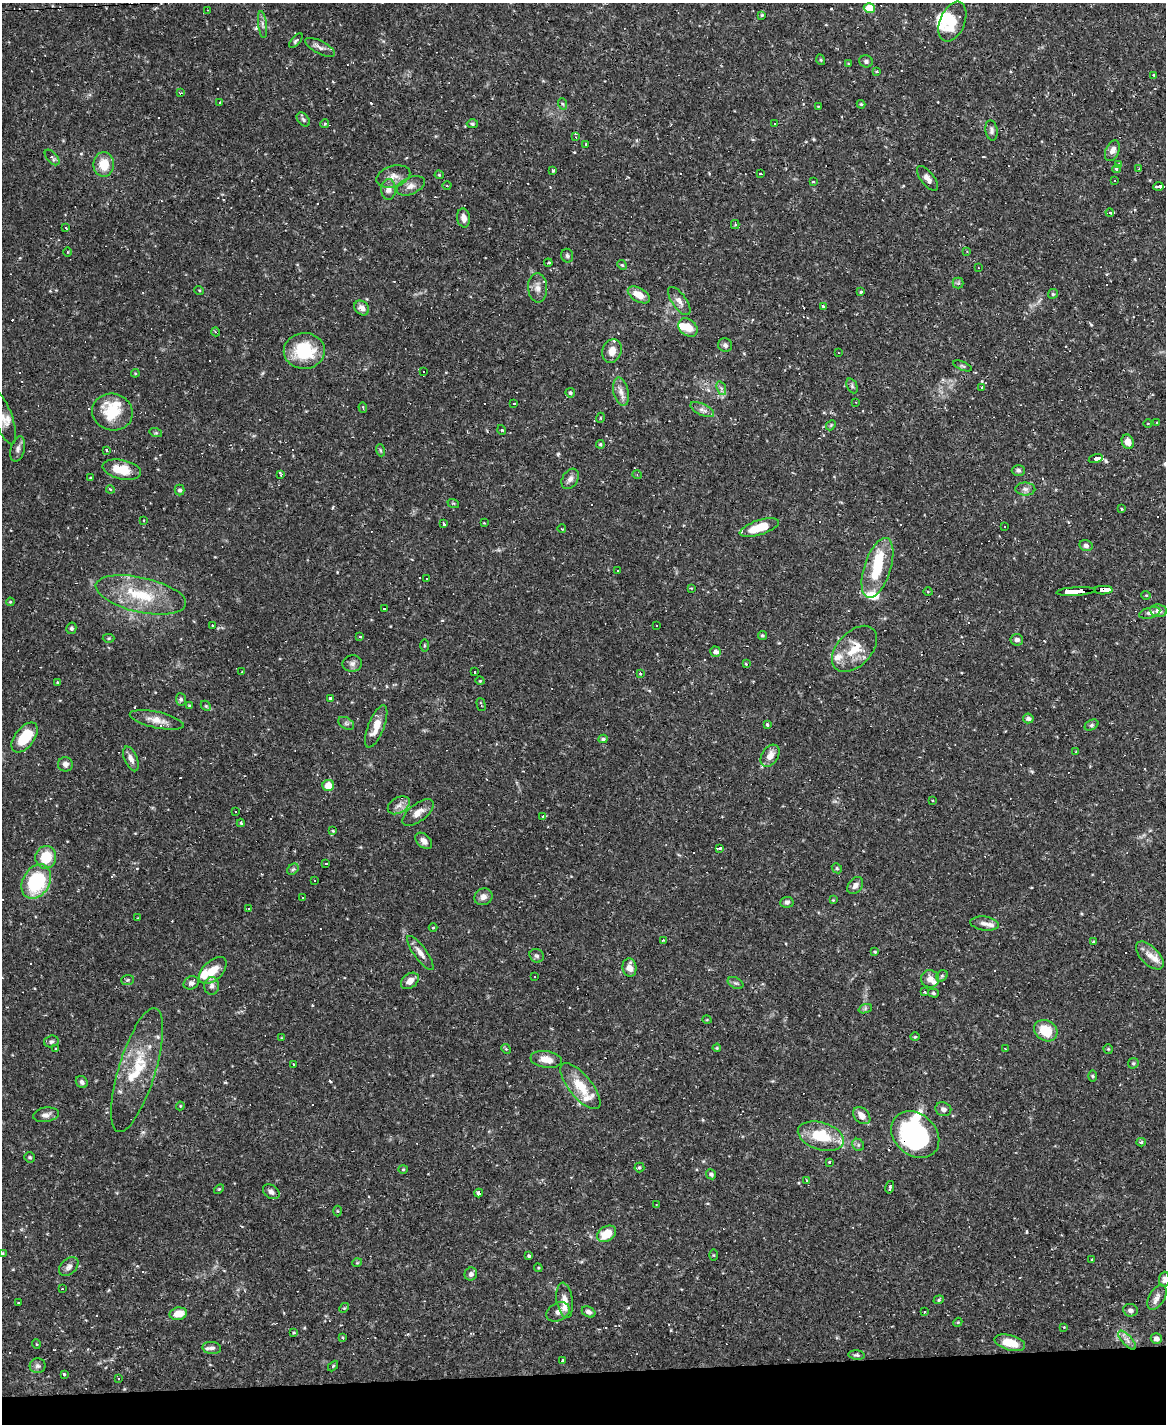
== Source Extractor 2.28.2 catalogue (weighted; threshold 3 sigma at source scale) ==
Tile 10 of 4 x 3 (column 2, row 3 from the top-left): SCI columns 1165-2328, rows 238-1659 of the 4655 x 4634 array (HDU 1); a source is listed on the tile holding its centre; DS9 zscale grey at full resolution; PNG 1168 x 1426 px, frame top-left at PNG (2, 3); each listed source drawn as its Kron ellipse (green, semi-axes under 4 px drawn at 4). Shown black and unused: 4% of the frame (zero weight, under 2 of 3 exposures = <1% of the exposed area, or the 3 px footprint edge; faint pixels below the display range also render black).
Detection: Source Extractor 2.28.2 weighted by HDU 2 'WHT'; one run over the whole footprint, this tile lists its part. Background 0.12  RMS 0.0033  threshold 0.0147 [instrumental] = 3 sigma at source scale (4.5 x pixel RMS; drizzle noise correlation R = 1.50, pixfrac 1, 0.05/0.05 arcsec/px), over >= 5 px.
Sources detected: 358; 3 inside a brighter object's white glare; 62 cosmic-ray / hot-pixel residue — neither listed nor drawn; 19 inside a brighter listed object's ellipse — not listed separately; the other 274 listed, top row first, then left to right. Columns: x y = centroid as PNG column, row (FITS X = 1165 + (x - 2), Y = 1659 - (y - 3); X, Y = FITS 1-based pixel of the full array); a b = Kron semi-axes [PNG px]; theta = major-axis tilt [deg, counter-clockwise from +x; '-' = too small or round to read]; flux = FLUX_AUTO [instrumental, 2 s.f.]
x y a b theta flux
869 8 5 5 - 8.6
208 10 2 2 - 0.24
762 15 4 3 - 0.37
952 22 21 12 67 6.1
262 24 13 4 -83 1
296 41 9 4 49 0.63
320 47 16 6 -28 1.6
821 60 5 3 - 0.36
866 61 7 6 - 0.9
848 64 4 3 - 0.3
877 71 3 2 - 0.33
1153 75 4 3 - 0.55
180 93 3 3 - 0.29
219 103 3 2 - 0.3
563 104 6 3 -70 0.42
861 104 4 4 - 0.34
818 107 4 2 - 0.24
303 120 8 5 -49 0.72
325 123 4 4 - 0.53
775 123 4 3 - 13
472 124 5 4 - 0.49
992 130 10 6 -81 1
576 137 4 3 - 0.26
586 144 2 2 - 0.33
1112 151 11 6 66 1.9
52 157 9 5 -48 1
104 164 12 10 -89 6.3
1118 164 3 3 - 0.63
1116 169 4 3 - 0.43
1139 169 4 3 - 0.27
553 170 3 3 - 0.42
761 174 3 3 - 1.3
439 175 4 4 - 0.31
393 176 17 10 16 3
927 178 14 6 -52 1.8
1114 180 3 2 - 0.45
813 182 3 2 - 0.34
411 186 15 8 24 2.2
447 186 4 3 - 0.33
1158 186 5 3 - 26
388 189 10 7 88 1.8
1110 213 4 3 - 26
464 218 9 6 -81 1.9
735 224 4 4 - 0.43
66 228 3 3 - 0.85
67 252 5 3 - 0.31
967 252 3 3 - 0.28
567 256 7 6 - 0.71
548 263 4 3 - 0.36
622 265 5 4 - 0.42
978 268 3 2 - 0.23
958 283 5 5 - 0.52
538 288 15 9 -86 2.1
199 290 5 3 - 0.29
861 292 3 3 - 0.45
1053 294 5 4 - 0.44
639 295 12 6 -30 3.9
679 301 16 7 -55 2.1
823 306 4 4 - 0.48
362 308 8 6 -46 1.9
688 328 10 8 -39 4.3
216 332 4 3 - 0.32
725 345 7 6 - 1
304 351 20 18 2 15
612 351 12 9 71 3.2
838 353 2 2 - 0.26
963 366 10 3 -23 0.57
424 372 3 3 - 8.3
135 373 4 4 - 0.34
852 386 8 5 -66 0.68
721 388 7 4 -71 0.77
981 388 3 3 - 2.3
621 392 14 7 -76 2.1
570 393 5 4 - 0.55
856 402 3 3 - 0.27
514 404 3 2 - 0.35
363 407 5 2 - 0.27
702 409 13 5 -25 1.5
112 412 20 18 -17 11
3 417 29 9 -70 3.3
600 418 5 3 - 0.25
1157 423 3 2 - 0.32
1148 424 4 3 - 0.22
831 425 5 4 - 0.38
502 430 5 3 - 0.38
156 433 6 4 -17 0.41
1128 442 7 6 - 2.5
600 444 4 3 - 0.36
18 449 13 7 76 1.4
380 450 6 4 -71 0.46
106 451 4 3 - 1.3
1096 459 7 3 14 29
122 470 19 9 -12 7.3
1018 470 6 5 - 0.85
281 475 4 3 - 1.3
637 475 4 3 - 0.27
91 478 3 3 - 0.59
570 479 11 7 58 1.6
110 489 4 3 - 0.33
1025 489 10 6 -1 1.2
180 490 5 5 - 0.62
453 503 6 3 -18 0.36
1122 509 3 2 - 0.35
144 520 3 2 - 0.2
484 523 3 2 - 0.29
444 524 3 3 - 0.65
1004 526 3 2 - 0.31
759 528 20 7 18 8
562 529 4 3 - 0.22
1086 546 7 5 -15 1
877 568 31 13 72 13
618 571 2 2 - 0.25
426 578 2 2 - 0.33
691 588 3 3 - 0.28
1103 590 9 4 2 51
1076 591 20 4 4 150
928 592 4 3 - 0.32
141 595 46 17 -12 15
1146 595 4 4 - 0.33
10 602 4 3 - 0.34
384 608 3 3 - 0.42
1158 611 8 6 -10 1.4
1150 613 11 5 15 1.1
656 625 2 2 - 0.26
212 626 3 2 - 0.25
71 628 6 5 - 0.68
762 635 4 4 - 0.43
360 636 3 3 - 0.52
109 638 6 4 2 0.43
1017 640 6 5 - 1.1
424 645 6 3 90 0.37
855 649 27 17 46 8
716 652 5 5 - 1.4
352 664 10 8 2 1.3
746 664 3 3 - 0.45
475 671 3 3 - 1.7
242 672 3 2 - 0.35
640 674 4 3 - 0.3
480 681 4 3 - 0.26
57 682 3 2 - 0.27
330 698 3 3 - 0.48
181 699 6 5 - 0.65
481 704 7 3 -76 0.48
189 705 4 3 - 0.33
206 706 6 4 -45 0.5
1028 718 5 5 - 0.86
157 720 27 8 -12 3.8
346 723 8 5 -30 0.73
767 724 3 3 - 0.5
1091 725 7 5 27 0.57
376 726 22 8 68 4.8
25 737 17 9 52 9.5
603 739 4 3 - 0.55
1076 752 3 3 - 0.28
770 756 12 8 58 2.7
131 759 13 6 -67 1.8
65 764 7 7 - 1.4
328 786 6 5 - 4.6
932 800 3 2 - 0.28
399 805 12 7 30 1.9
236 812 2 2 - 0.28
418 812 18 8 37 2.5
543 816 3 3 - 0.43
241 823 4 4 - 0.39
333 831 4 4 - 0.31
424 841 10 6 -43 1.7
719 848 3 3 - 25
46 857 11 10 - 9.2
326 864 3 2 - 0.29
837 868 5 4 - 0.42
293 869 6 5 - 0.61
314 880 2 2 - 0.28
36 882 18 13 59 24
855 885 9 6 51 1.4
483 897 9 8 - 1.7
303 898 3 2 - 0.24
833 900 4 3 - 0.28
787 902 6 5 - 0.81
249 908 3 3 - 5.9
138 918 2 2 - 0.25
985 924 14 7 -7 1.7
433 927 4 3 - 0.29
663 940 3 3 - 0.29
1093 942 3 3 - 0.77
875 952 4 4 - 0.38
420 953 20 6 -54 2.3
1150 955 17 9 -46 2.9
537 956 7 6 - 0.83
630 968 9 7 -82 2.7
213 970 17 9 44 5.1
942 976 6 5 - 0.5
535 977 3 3 - 5
930 979 9 8 - 2.2
127 980 6 5 - 0.51
410 981 10 7 38 2.4
191 983 8 6 25 1.1
736 983 8 5 -25 0.69
212 986 9 7 84 1.4
924 992 3 3 - 0.44
933 993 5 4 - 0.5
865 1009 7 4 19 0.55
707 1020 4 3 - 0.27
1046 1031 12 10 -34 8
915 1037 5 3 - 0.36
281 1038 4 2 - 0.2
51 1041 7 6 - 0.81
717 1048 4 3 - 0.32
1005 1048 3 2 - 0.21
56 1049 3 3 - 0.46
506 1049 5 4 - 0.39
1108 1049 5 4 - 0.36
546 1059 16 8 -8 3.4
1133 1063 6 5 - 0.43
294 1064 3 3 - 0.79
137 1070 64 18 73 16
1093 1076 6 4 -89 0.44
82 1082 6 5 - 0.88
580 1086 28 11 -51 8.4
180 1106 4 4 - 0.29
943 1109 8 6 -21 1.1
46 1115 13 7 9 1.5
862 1116 10 7 -45 2.7
915 1134 26 21 -41 59
821 1136 24 13 -17 11
1141 1142 4 4 - 0.51
858 1145 6 5 - 0.66
30 1157 5 5 - 0.52
830 1162 3 3 - 0.99
639 1167 5 5 - 0.48
403 1169 5 4 - 0.39
711 1174 5 4 - 0.61
806 1180 3 3 - 0.29
890 1187 6 3 76 0.58
219 1189 6 3 44 0.36
271 1192 9 6 -34 1.2
479 1193 4 4 - 1.4
656 1204 2 2 - 0.17
337 1211 5 3 - 0.29
607 1234 10 7 31 6.7
2 1253 4 3 - 0.33
714 1255 6 4 -89 0.33
529 1256 4 3 - 0.8
1092 1259 3 2 - 0.24
357 1263 5 3 - 0.25
69 1266 11 7 44 1.4
538 1268 4 4 - 0.37
471 1274 6 6 - 1
1164 1279 8 5 86 0.97
62 1289 2 2 - 0.21
1157 1297 14 7 59 1.8
565 1300 18 8 -81 2.8
939 1300 5 4 - 0.43
18 1303 3 2 - 0.28
344 1308 5 4 - 0.34
1130 1310 7 6 - 1
558 1312 12 8 28 2
588 1312 7 5 -28 1
924 1312 3 3 - 2
178 1314 9 6 12 4.9
958 1322 5 3 - 0.34
1064 1327 3 3 - 0.24
294 1333 4 3 - 0.34
342 1337 4 3 - 0.33
1156 1339 5 5 - 1.4
1127 1340 12 5 -47 1.5
1010 1343 16 7 -16 6
36 1344 5 3 - 0.28
212 1348 9 6 -5 0.98
857 1355 8 4 -5 0.62
563 1361 3 3 - 2.8
37 1366 8 7 - 1
333 1366 6 3 46 0.36
64 1374 3 3 - 0.78
118 1378 3 2 - 0.31
Overlapping masked pixels (flux is a lower limit): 4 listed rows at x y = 1103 590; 1076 591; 915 1134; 479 1193
Isophote crosses this tile's border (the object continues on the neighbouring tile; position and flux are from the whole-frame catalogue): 3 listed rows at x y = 3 417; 2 1253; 1164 1279